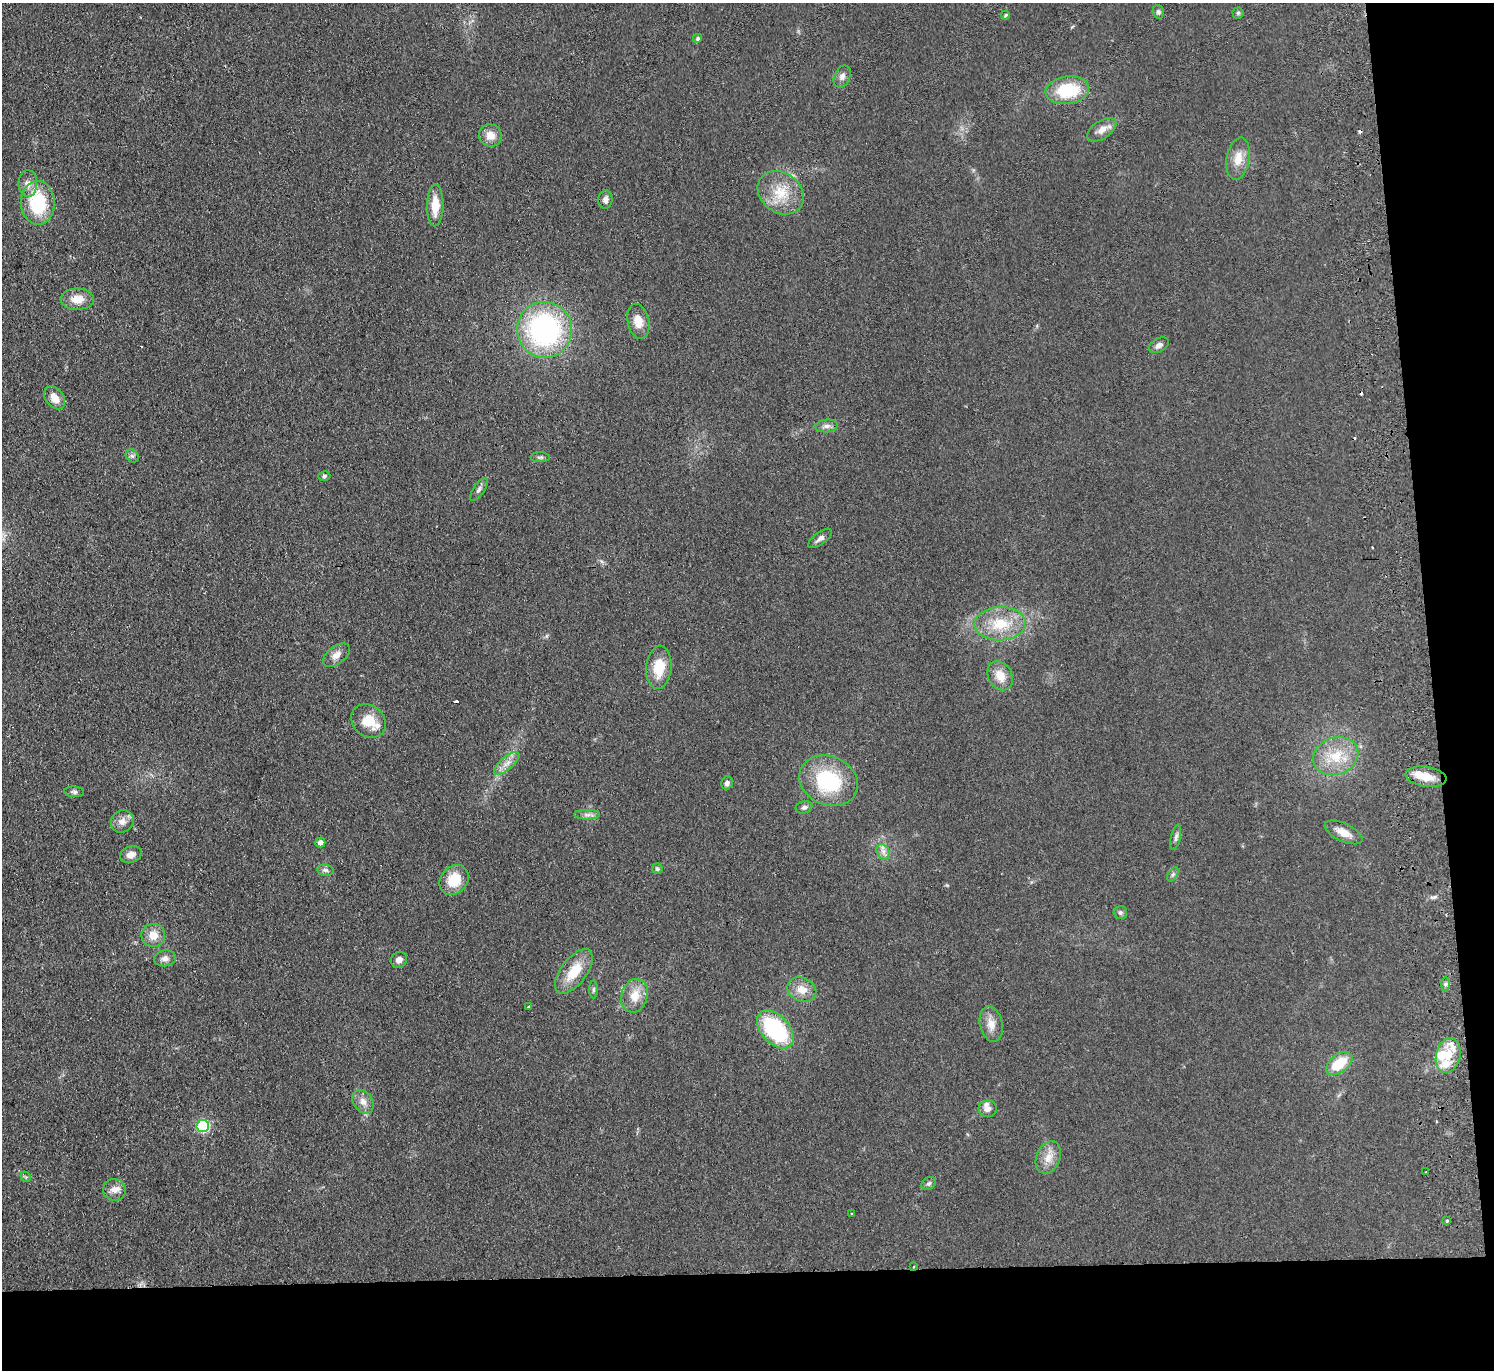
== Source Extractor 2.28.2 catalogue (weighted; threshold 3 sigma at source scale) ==
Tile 9 of 3 x 3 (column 3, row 3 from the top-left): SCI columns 3040-4531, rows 135-1502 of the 4587 x 4463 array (HDU 1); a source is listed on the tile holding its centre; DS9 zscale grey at full resolution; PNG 1496 x 1372 px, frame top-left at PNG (2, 3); each listed source drawn as its Kron ellipse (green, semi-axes under 4 px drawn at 4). Shown black and unused: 11% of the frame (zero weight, under 2 of 3 exposures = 3% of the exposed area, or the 3 px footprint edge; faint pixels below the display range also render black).
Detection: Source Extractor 2.28.2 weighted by HDU 2 'WHT'; one run over the whole footprint, this tile lists its part. Background 0.0948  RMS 0.01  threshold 0.0456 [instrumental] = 3 sigma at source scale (4.5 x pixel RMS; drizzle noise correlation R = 1.50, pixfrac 1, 0.05/0.05 arcsec/px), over >= 5 px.
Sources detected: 84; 1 inside a brighter object's white glare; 5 cosmic-ray / hot-pixel residue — neither listed nor drawn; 5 inside a brighter listed object's ellipse — not listed separately; the other 73 listed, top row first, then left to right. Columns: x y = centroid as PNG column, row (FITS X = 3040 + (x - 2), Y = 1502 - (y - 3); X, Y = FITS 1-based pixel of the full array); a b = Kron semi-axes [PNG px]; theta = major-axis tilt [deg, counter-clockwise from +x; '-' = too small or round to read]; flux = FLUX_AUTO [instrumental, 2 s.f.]
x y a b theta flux
1158 12 7 5 -73 2.2
1238 13 5 5 - 1.6
1006 15 4 4 - 1.8
698 38 4 4 - 2.1
842 77 11 8 66 5.2
1067 90 22 14 8 49
1102 130 16 9 35 8.8
490 135 11 11 - 10
1238 159 21 11 80 14
28 184 13 9 89 7.8
781 193 25 20 -37 30
605 200 9 7 85 4.1
38 203 22 17 -88 60
435 205 21 8 89 19
77 299 17 10 1 13
638 321 17 11 -78 13
545 330 28 27 - 200
1159 345 11 6 28 4.2
55 398 13 9 -52 10
827 426 11 6 5 4.7
132 456 7 6 - 2.4
540 457 9 5 0 2.1
324 476 6 5 - 2
479 489 13 5 55 3.3
820 538 14 6 36 4.5
1000 624 25 16 3 34
336 655 15 9 38 7.4
659 667 22 12 85 25
1000 676 15 12 -61 14
369 721 18 15 -43 21
1336 756 23 18 20 31
507 763 16 6 40 7.8
1426 777 20 10 -8 18
828 781 30 24 -24 77
727 783 6 5 - 3.5
74 792 10 5 -4 2.6
804 807 8 6 16 2.8
587 815 13 5 0 3.9
122 821 12 10 44 7.1
1344 832 20 9 -25 11
1176 837 13 4 78 3.2
320 843 5 5 - 6.3
883 852 8 6 -60 4.2
131 855 11 8 20 7.4
657 869 5 5 - 2.3
325 870 8 5 -10 2.8
1173 874 8 4 58 2.3
454 880 16 13 48 25
1120 912 7 6 - 2.4
153 935 12 11 - 12
165 958 11 8 9 5.2
399 960 8 7 - 4.9
574 971 26 12 53 26
1445 984 7 4 90 2.1
593 989 9 4 89 1.7
802 990 15 11 -24 13
635 996 17 13 75 15
528 1007 3 2 - 0.82
991 1024 18 11 -78 11
775 1029 22 14 -47 97
1448 1055 18 12 76 20
1339 1063 15 9 38 29
363 1102 13 9 -55 7.4
988 1109 9 8 - 5.9
203 1126 6 6 - 100
1048 1157 17 12 68 12
1426 1172 2 2 - 0.84
26 1177 6 4 -45 1.4
929 1183 8 6 35 2.3
114 1190 11 11 - 8
852 1213 3 2 - 0.97
1447 1221 3 3 - 3.8
914 1267 3 2 - 0.94
Overlapping masked pixels (flux is a lower limit): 1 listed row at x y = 914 1267